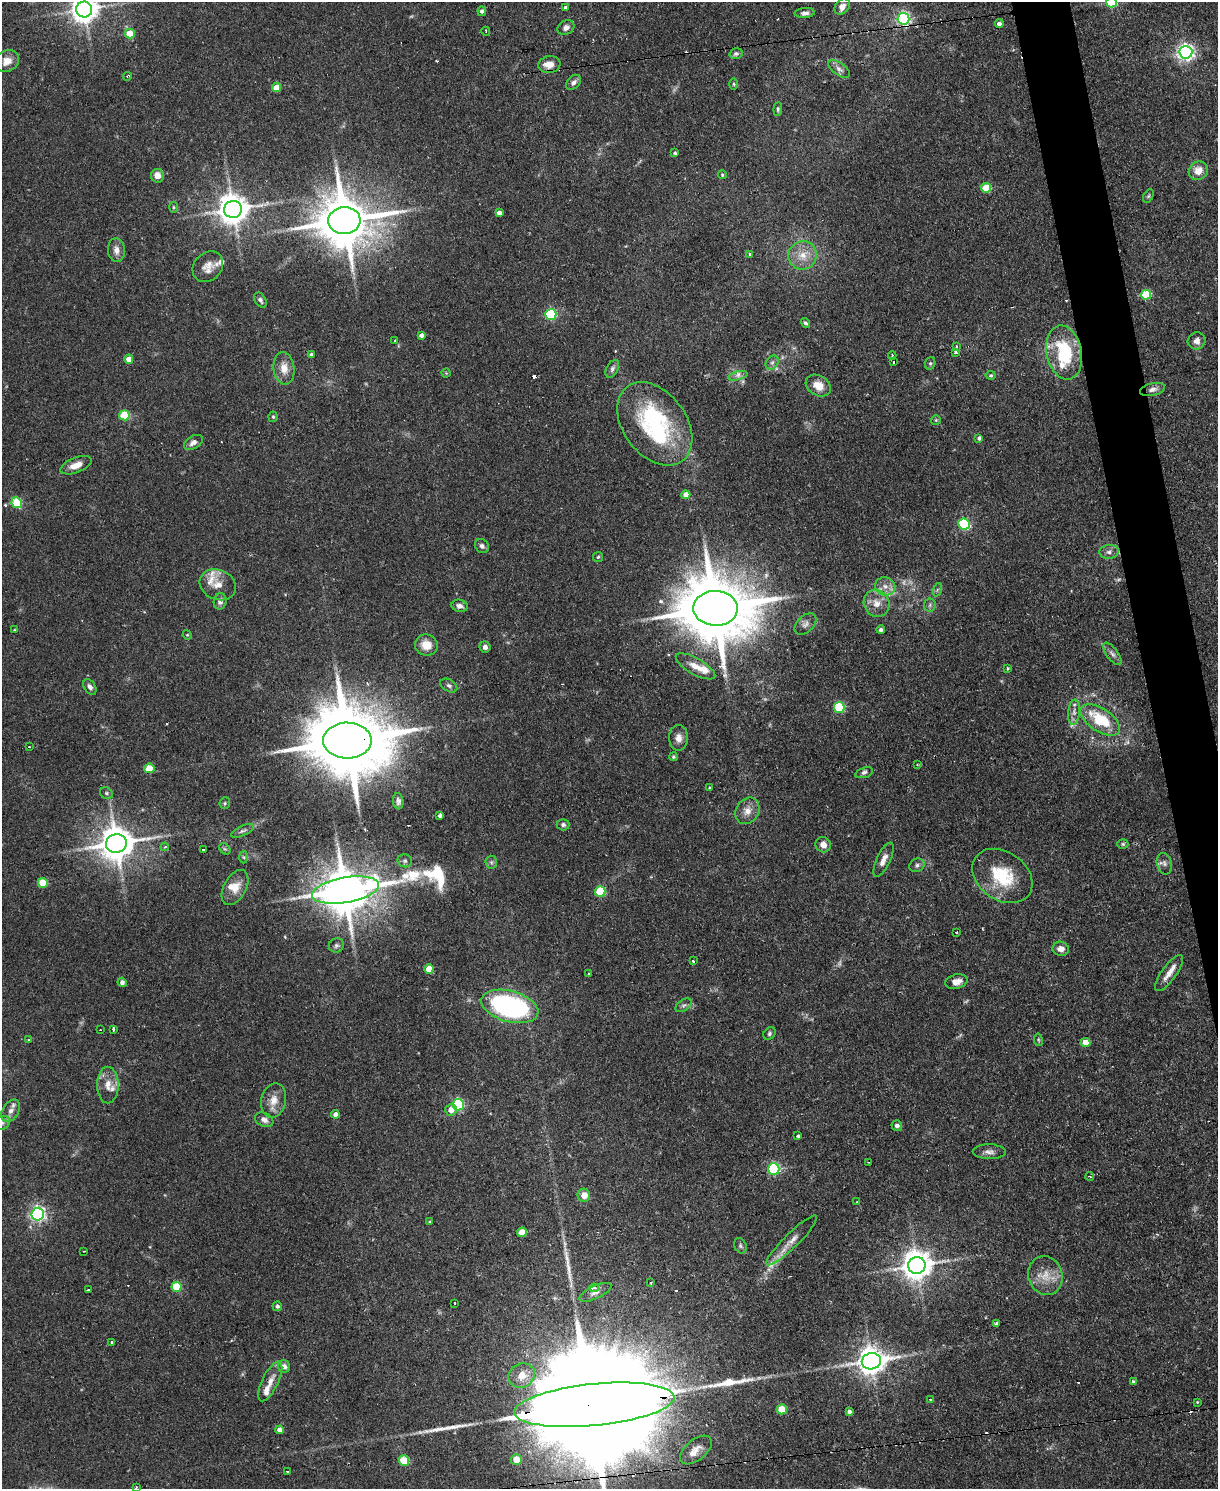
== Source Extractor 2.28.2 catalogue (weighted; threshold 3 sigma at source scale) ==
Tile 6 of 4 x 3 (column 2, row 2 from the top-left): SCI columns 1217-2432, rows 1735-3221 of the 4865 x 4839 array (HDU 1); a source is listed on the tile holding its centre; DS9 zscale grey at full resolution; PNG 1220 x 1491 px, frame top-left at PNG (2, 2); each listed source drawn as its Kron ellipse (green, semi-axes under 4 px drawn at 4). Shown black and unused: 3% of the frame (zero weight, under 2 of 3 exposures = <1% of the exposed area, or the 3 px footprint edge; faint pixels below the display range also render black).
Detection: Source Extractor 2.28.2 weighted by HDU 2 'WHT'; one run over the whole footprint, this tile lists its part. Background 0.0867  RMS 0.0058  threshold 0.0261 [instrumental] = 3 sigma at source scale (4.5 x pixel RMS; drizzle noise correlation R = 1.50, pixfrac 1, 0.05/0.05 arcsec/px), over >= 5 px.
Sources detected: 221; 7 too faint to see at this stretch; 2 inside a brighter object's white glare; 10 cosmic-ray / hot-pixel residue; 3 long thin detections or spike segments (spike, bleed or trail) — neither listed nor drawn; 8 inside a brighter listed object's ellipse — not listed separately; the other 191 listed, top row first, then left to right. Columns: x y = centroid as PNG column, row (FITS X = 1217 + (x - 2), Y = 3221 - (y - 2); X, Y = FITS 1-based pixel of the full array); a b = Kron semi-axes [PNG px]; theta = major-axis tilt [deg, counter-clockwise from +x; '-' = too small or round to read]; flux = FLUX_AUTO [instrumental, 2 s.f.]
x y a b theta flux
1111 2 5 5 - 40
842 7 9 6 49 3.7
565 8 4 3 - 1.6
84 9 8 8 - 710
482 11 4 4 - 1.8
805 13 10 5 6 2.4
903 19 6 6 - 130
999 24 4 4 - 2.9
566 27 9 7 29 2.7
486 31 4 3 - 0.75
130 34 5 5 - 13
1186 52 6 6 - 210
736 54 6 5 - 1.4
7 61 13 10 30 6.4
549 65 11 8 8 7
839 69 13 6 -35 2.8
127 76 4 3 - 0.61
573 82 9 6 42 2.5
734 84 6 3 90 0.71
276 87 4 4 - 9.9
778 109 7 4 84 0.95
675 153 4 4 - 1.1
1198 171 10 9 - 6.8
722 175 4 4 - 0.78
157 176 7 6 - 4.7
986 188 5 4 - 18
1148 196 7 4 61 1
173 207 5 3 - 0.63
233 209 9 8 - 950
499 213 4 4 - 2.9
344 221 16 13 4 3500
116 250 12 8 -85 4.2
750 255 3 3 - 1.6
803 255 14 14 - 9.3
208 267 17 13 47 6.3
1146 295 5 5 - 25
260 300 8 5 -57 1.7
551 314 5 5 - 54
805 323 5 4 - 1.4
421 335 4 4 - 2.5
395 341 4 3 - 0.55
1196 341 9 8 - 3.6
956 347 3 3 - 0.69
955 353 3 3 - 2.2
1064 353 27 17 -79 36
311 354 4 4 - 1.1
892 355 4 3 - 1.1
129 359 4 4 - 6.1
893 362 3 3 - 1.7
772 363 7 6 - 2
930 363 6 5 - 1
284 368 16 10 -83 7.2
612 369 10 5 62 1.7
446 373 4 4 - 0.54
991 375 5 4 - 0.82
738 376 10 4 14 2
818 386 13 10 -30 8.1
1152 390 13 6 13 2.8
124 415 5 5 - 27
273 417 5 4 - 0.86
936 420 5 5 - 0.82
655 424 46 31 -53 75
979 438 4 4 - 1.4
193 442 10 6 33 3.3
76 465 16 7 21 6.4
686 495 4 4 - 5.8
17 503 5 5 - 31
964 524 6 5 - 57
482 546 7 6 - 1.8
1109 552 10 7 7 2.6
598 557 5 5 - 0.79
218 585 19 15 -23 8.7
885 586 10 9 - 4.4
937 590 7 4 72 0.99
220 601 8 6 79 2.8
877 603 14 12 -59 6.9
930 605 6 6 - 1.5
459 606 8 6 -13 2.7
715 608 22 17 -1 5900
806 624 13 8 44 2.8
14 630 3 3 - 0.44
881 630 4 4 - 1.5
187 635 5 4 - 0.65
426 645 11 10 - 8
485 647 5 5 - 2
1112 654 13 5 -52 2.2
695 666 22 8 -29 6.9
1008 668 4 3 - 0.67
449 685 9 6 -31 1.7
90 687 8 5 -57 2.1
839 707 5 5 - 39
1074 712 13 6 85 3
1100 720 22 11 -34 26
678 738 13 9 90 4.3
347 741 24 18 0 7500
29 747 3 2 - 0.46
673 757 4 4 - 0.9
917 764 3 3 - 0.66
149 768 5 4 - 12
864 773 9 5 17 1.7
709 788 3 3 - 0.62
106 793 7 5 -31 1.2
398 801 8 5 -84 1.7
225 803 6 5 - 0.9
747 811 14 11 56 5.7
440 815 4 3 - 1.9
563 825 6 5 - 1.5
242 831 12 5 24 1.8
116 843 10 9 - 1400
1123 844 5 5 - 1
823 845 8 7 - 4
165 847 4 3 - 0.9
203 849 3 3 - 1.1
225 849 6 5 - 0.98
244 857 6 4 -88 0.97
883 860 18 7 65 4.6
405 861 7 6 - 1.6
491 862 6 6 - 1.4
1164 864 11 7 -75 2.5
917 865 8 6 29 1.8
1002 876 33 24 -35 30
43 883 5 5 - 17
235 887 19 11 61 7.7
345 890 34 12 10 2600
600 891 5 5 - 26
956 932 3 3 - 1.5
336 945 7 7 - 1.6
1061 949 8 7 - 3.7
693 961 4 3 - 0.78
429 969 4 4 - 9.3
1169 973 21 7 54 5.7
589 974 3 2 - 0.89
122 982 5 4 - 2.3
956 982 11 7 14 4.2
684 1005 9 5 36 1.5
510 1006 29 15 -15 140
113 1029 4 2 - 1.3
100 1030 2 2 - 0.46
769 1034 7 5 50 1.2
29 1039 3 2 - 1.3
1038 1040 6 3 -81 0.65
1085 1042 5 4 - 6.7
108 1085 18 11 -90 6.7
274 1100 17 12 77 7.3
458 1105 6 5 - 54
451 1110 6 5 - 4.1
11 1111 12 8 58 4
335 1114 4 4 - 2.9
264 1120 9 7 -24 2.7
2 1123 8 6 24 1.7
897 1126 5 5 - 2.3
798 1136 3 3 - 1.3
989 1152 16 7 -1 3.3
868 1162 2 2 - 0.58
774 1169 6 5 - 77
1090 1176 4 3 - 0.97
584 1195 6 6 - 5.3
857 1202 3 3 - 0.64
38 1214 6 6 - 170
429 1222 4 3 - 0.53
522 1232 5 5 - 11
792 1240 34 7 44 7.2
740 1246 8 6 -66 1.3
84 1251 3 2 - 0.72
917 1265 9 8 - 930
1045 1276 20 17 -72 11
651 1283 3 2 - 0.78
176 1287 5 5 - 23
594 1288 5 3 - 4.5
88 1290 3 2 - 0.96
595 1292 17 6 25 3.3
455 1304 3 2 - 1
277 1306 5 5 - 1.5
996 1323 3 3 - 2.3
112 1342 3 3 - 2.6
871 1361 9 8 - 720
284 1366 6 6 - 2.5
522 1375 13 12 - 8.3
270 1381 22 8 64 5.8
1133 1382 4 4 - 1.3
930 1399 3 3 - 0.77
1197 1402 3 3 - 0.54
594 1405 80 21 6 47000
782 1409 5 5 - 15
849 1412 4 3 - 1.6
279 1430 4 4 - 3.2
696 1450 19 10 39 6
516 1460 5 5 - 9
404 1461 5 5 - 26
288 1471 3 2 - 1.2
136 1487 3 3 - 0.71
Overlapping masked pixels (flux is a lower limit): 5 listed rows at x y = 903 19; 549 65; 715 608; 347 741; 594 1405
Isophote crosses this tile's border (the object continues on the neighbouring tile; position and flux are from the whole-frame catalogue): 5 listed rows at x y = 1111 2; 84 9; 2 1123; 594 1405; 136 1487